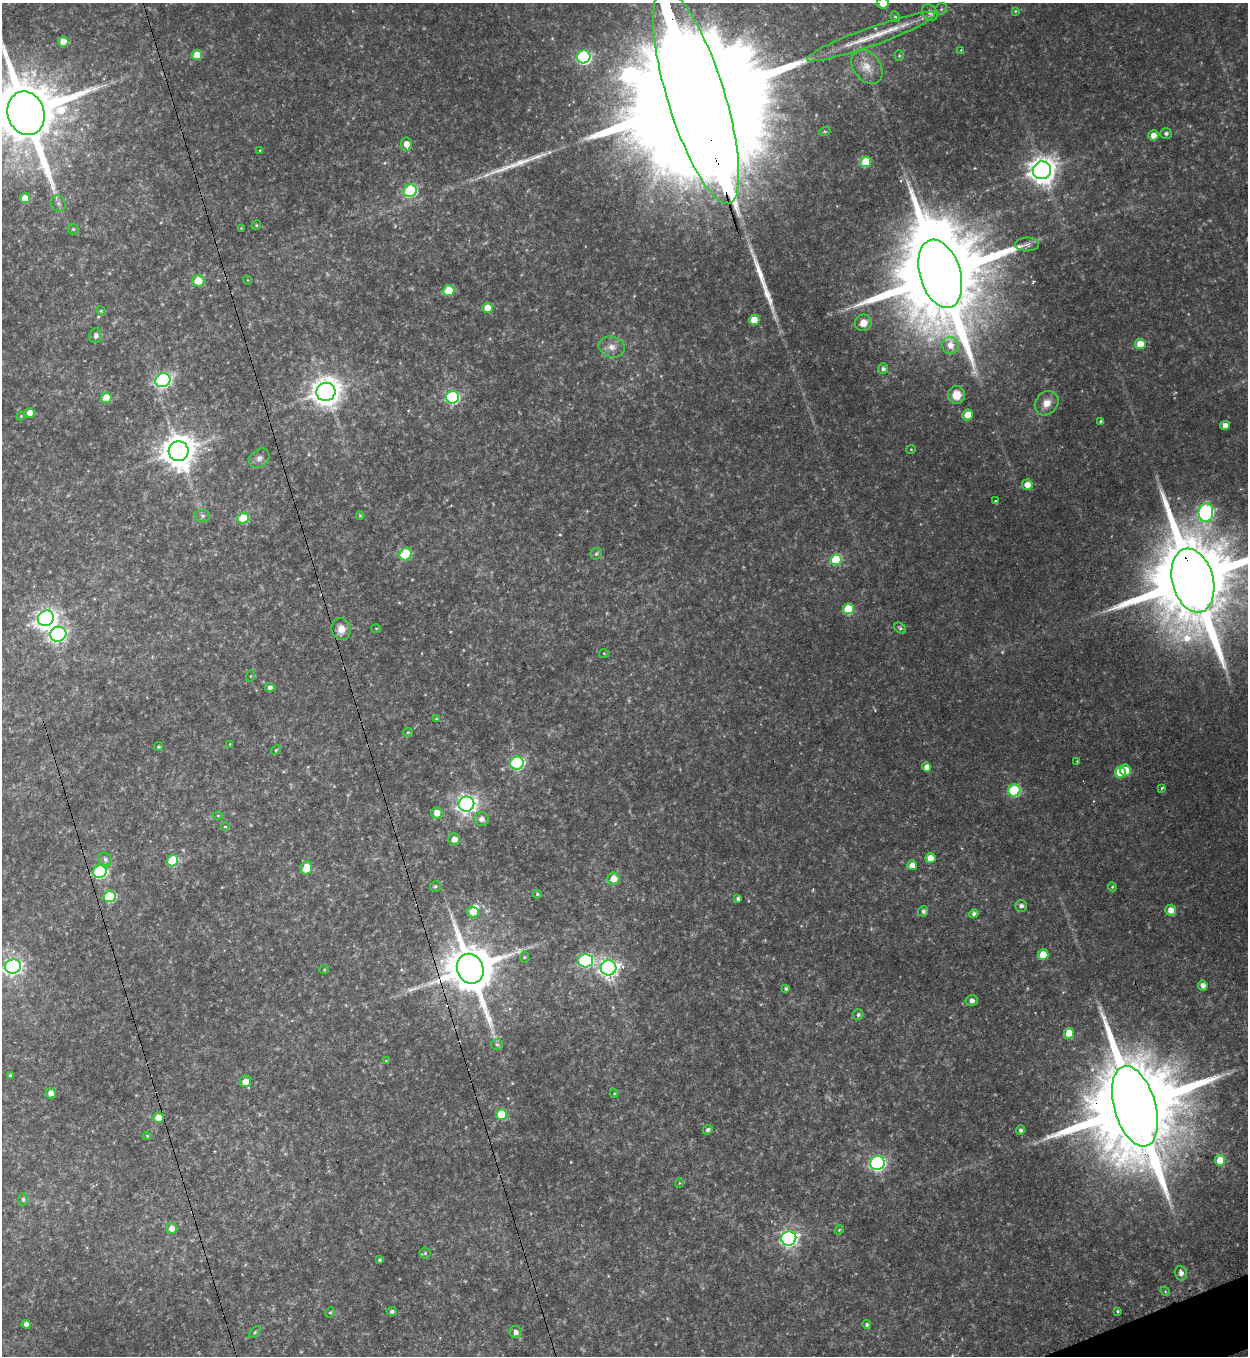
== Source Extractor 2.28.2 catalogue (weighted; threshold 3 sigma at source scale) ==
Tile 6 of 4 x 4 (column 2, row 2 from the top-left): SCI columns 1525-2770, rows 2728-4081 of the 5414 x 5454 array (HDU 1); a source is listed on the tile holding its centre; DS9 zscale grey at full resolution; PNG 1250 x 1358 px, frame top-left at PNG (2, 3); each listed source drawn as its Kron ellipse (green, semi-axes under 4 px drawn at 4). Shown black and unused: <1% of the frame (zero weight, under 3 of 4 exposures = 3% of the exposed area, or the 3 px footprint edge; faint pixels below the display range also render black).
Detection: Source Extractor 2.28.2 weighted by HDU 2 'WHT'; one run over the whole footprint, this tile lists its part. Background 0.175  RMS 0.0097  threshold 0.0434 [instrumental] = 3 sigma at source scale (4.5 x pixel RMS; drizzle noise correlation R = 1.50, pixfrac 1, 0.05/0.05 arcsec/px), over >= 5 px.
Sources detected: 166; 3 too faint to see at this stretch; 3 inside a brighter object's white glare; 1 cosmic-ray / hot-pixel residue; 4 long thin detections or spike segments (spike, bleed or trail) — neither listed nor drawn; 4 inside a brighter listed object's ellipse — not listed separately; the other 151 listed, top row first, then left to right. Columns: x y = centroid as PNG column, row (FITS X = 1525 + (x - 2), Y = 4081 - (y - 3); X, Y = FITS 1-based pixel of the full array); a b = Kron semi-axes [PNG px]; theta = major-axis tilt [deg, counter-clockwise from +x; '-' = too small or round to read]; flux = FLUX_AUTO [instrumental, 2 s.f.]
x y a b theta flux
883 3 6 5 - 16
941 9 6 5 - 1.9
1015 11 4 4 - 0.92
930 12 9 7 -51 5.1
895 17 5 4 - 1.5
871 37 68 9 20 38
63 41 5 5 - 14
961 50 4 2 - 0.87
197 55 5 5 - 16
899 56 5 4 - 1.1
584 57 6 6 - 190
867 67 19 13 -52 15
696 97 112 28 -73 120000
26 113 22 18 -72 13000
825 131 5 3 - 1.1
1166 133 5 5 - 2.8
1153 135 5 5 - 8.5
406 144 6 5 - 9
260 150 4 3 - 0.82
866 162 5 5 - 39
1042 170 9 9 - 1200
410 191 6 6 - 99
25 198 5 5 - 14
58 204 8 7 - 3.1
256 225 5 4 - 1.2
241 228 3 3 - 0.72
73 229 5 5 - 1.3
1027 244 12 7 1 4.1
940 274 35 20 -73 25000
247 280 4 3 - 0.7
198 281 6 6 - 18
449 291 5 5 - 39
487 308 5 5 - 15
101 311 5 4 - 1
754 320 5 5 - 23
863 323 8 8 - 9.7
96 336 7 6 - 4.1
1140 344 5 5 - 18
950 345 8 8 - 11
612 347 13 10 -13 8.5
883 369 5 5 - 3.1
163 380 8 6 24 250
326 392 9 9 - 1400
956 395 9 8 - 16
452 397 6 6 - 160
106 398 5 5 - 23
1047 403 13 11 51 12
30 413 5 5 - 7.8
968 415 5 5 - 15
21 416 4 3 - 0.86
1101 422 4 3 - 2.2
1225 425 5 4 - 9.2
911 449 5 3 - 0.82
179 451 10 10 - 1900
259 458 11 8 42 4.2
1027 485 5 5 - 10
996 501 4 3 - 6.2
1206 512 9 7 85 190
203 516 7 6 - 2.5
360 516 4 4 - 1.1
243 518 5 5 - 36
406 554 6 5 - 45
596 554 6 5 - 2.1
836 560 6 5 - 71
1193 580 32 20 -75 22000
848 609 5 5 - 43
46 618 8 7 - 590
376 628 5 3 - 0.77
900 628 6 5 - 1.9
341 629 11 9 -77 10
58 634 8 7 - 250
604 653 5 4 - 0.94
250 676 5 3 - 0.9
270 687 5 4 - 3.2
436 719 4 4 - 1.1
408 732 5 4 - 1.1
230 744 3 3 - 0.74
158 747 4 4 - 1.4
276 750 5 4 - 1.1
1077 761 3 2 - 1.4
517 763 7 6 - 120
926 767 4 4 - 7.5
1125 770 5 5 - 15
1120 772 5 5 - 35
1161 788 3 2 - 1.5
1014 790 6 6 - 76
466 804 8 7 - 490
437 813 5 5 - 11
218 816 5 3 - 0.85
481 819 7 7 - 5.9
225 827 4 3 - 1.3
454 839 6 6 - 7.5
930 858 5 5 - 10
105 859 7 6 - 3
172 861 6 5 - 55
912 865 5 5 - 9.7
306 868 7 5 69 23
100 872 7 6 - 110
613 879 6 6 - 14
435 886 5 5 - 1.8
1112 887 4 4 - 1.1
537 894 4 4 - 1.4
110 896 6 5 - 65
738 899 4 3 - 2.6
1021 906 6 6 - 3.3
1171 910 5 5 - 9.2
923 911 5 5 - 2.9
473 912 6 5 - 11
974 914 4 4 - 3
1043 955 5 5 - 21
524 957 6 4 89 1
586 961 7 7 - 160
13 967 8 7 - 330
609 968 8 7 - 460
470 969 15 13 -68 5400
324 970 5 3 - 0.76
1203 985 5 4 - 5.2
786 989 3 3 - 1.7
972 1001 6 5 - 4.1
858 1015 5 5 - 2.4
1069 1033 5 5 - 22
497 1044 6 5 - 1.7
386 1061 4 4 - 0.81
10 1075 3 3 - 1.5
245 1081 6 5 - 9.3
51 1093 5 5 - 8.7
614 1093 4 4 - 0.95
1135 1106 41 20 -74 30000
501 1114 5 5 - 39
158 1118 5 5 - 17
708 1130 5 4 - 2.9
1021 1130 4 4 - 2.6
147 1136 4 3 - 0.96
1220 1160 5 5 - 21
877 1163 7 7 - 210
679 1183 5 3 - 0.8
23 1200 6 5 - 2.2
171 1228 6 5 - 7.6
839 1230 5 4 - 1
789 1238 7 7 - 350
425 1253 5 5 - 1.5
379 1260 3 3 - 1.6
1181 1273 7 5 -75 5.6
1165 1291 5 4 - 1
392 1311 5 4 - 2.6
1118 1311 3 3 - 1.2
330 1312 5 4 - 1.3
26 1324 4 4 - 3.9
867 1325 4 4 - 1.9
255 1332 7 4 45 1.7
516 1332 6 6 - 5.1
Overlapping masked pixels (flux is a lower limit): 5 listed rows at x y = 696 97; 1193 580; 470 969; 1135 1106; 158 1118
Isophote crosses this tile's border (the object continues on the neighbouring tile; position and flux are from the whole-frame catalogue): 5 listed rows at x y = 883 3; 696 97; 26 113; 1193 580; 13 967